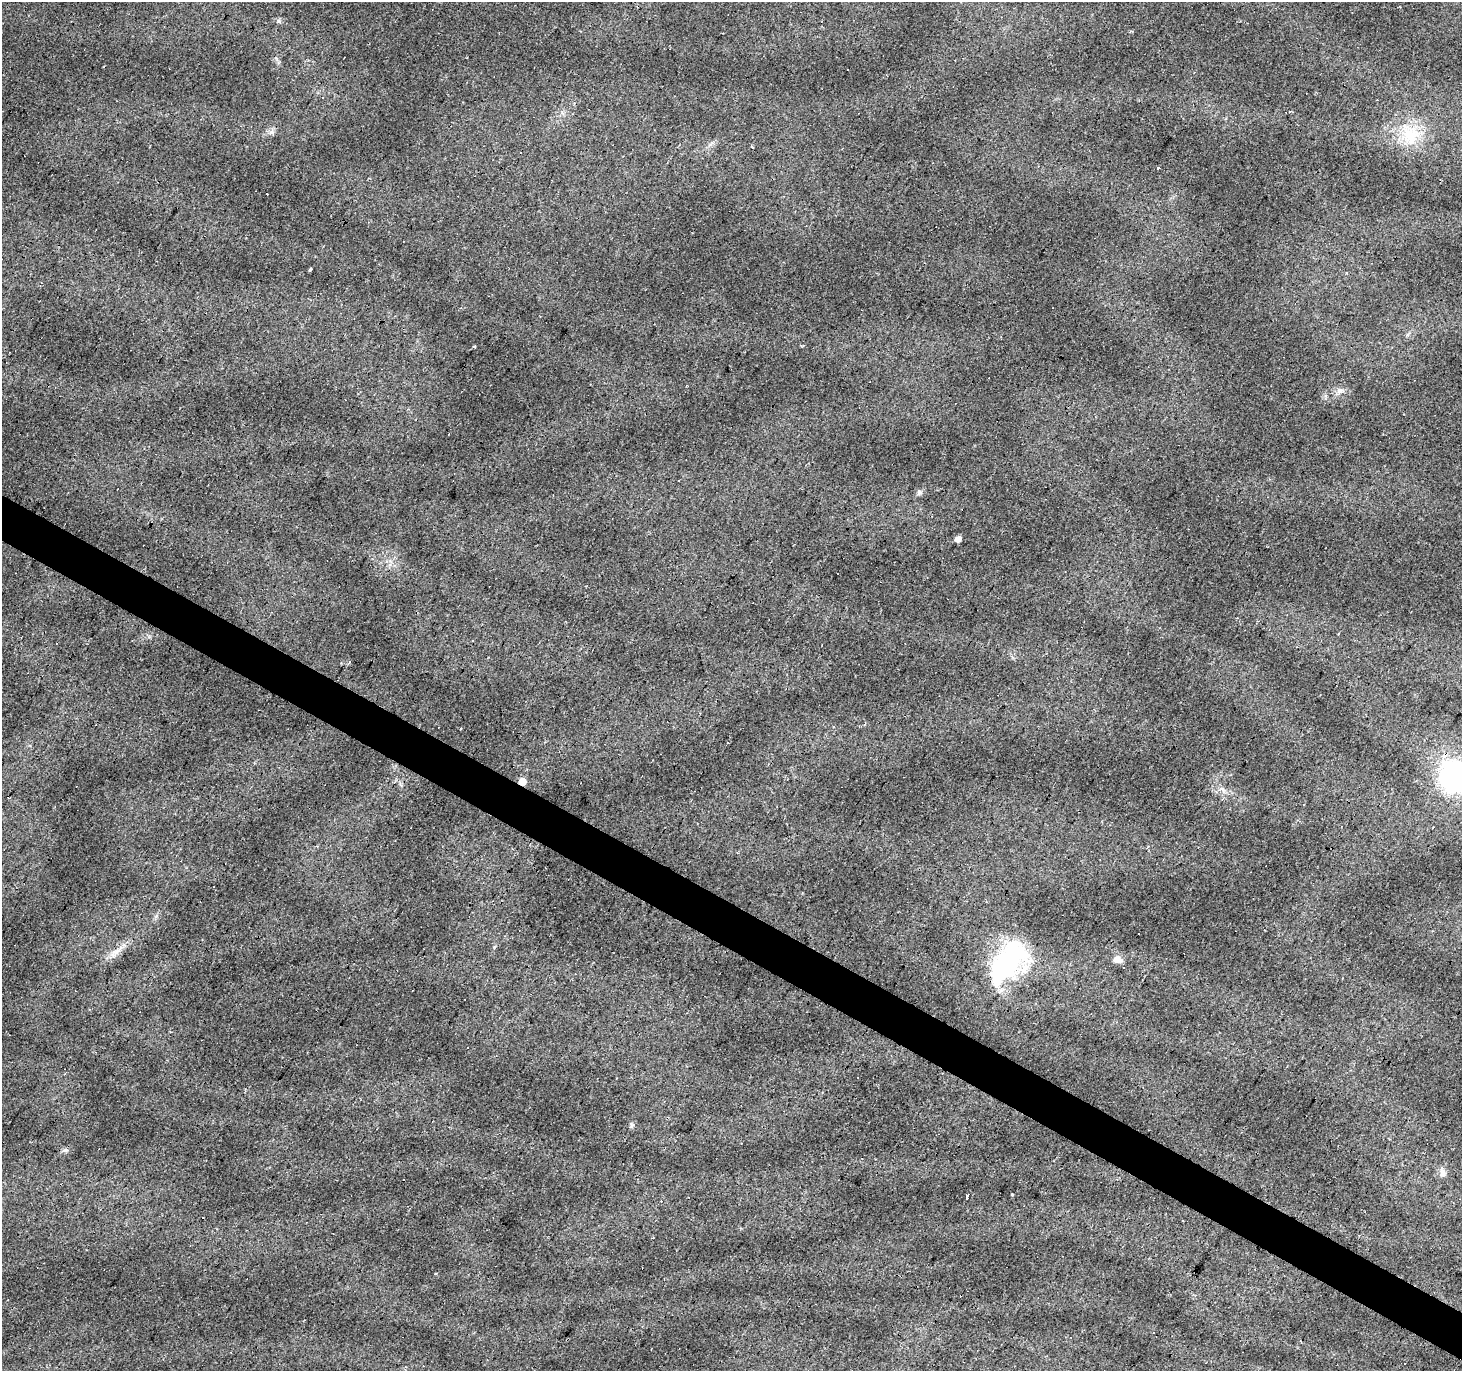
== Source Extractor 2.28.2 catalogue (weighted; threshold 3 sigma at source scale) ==
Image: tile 6 of 4 x 4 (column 2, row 2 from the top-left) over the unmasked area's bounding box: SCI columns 1461-2920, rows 2928-4296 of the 5844 x 5921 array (HDU 1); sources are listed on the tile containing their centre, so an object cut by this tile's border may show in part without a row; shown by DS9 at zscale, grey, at full resolution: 1 PNG px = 1 image px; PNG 1464 x 1373 px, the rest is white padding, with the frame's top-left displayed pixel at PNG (2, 2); no overlay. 3% of this frame is shown black and not used: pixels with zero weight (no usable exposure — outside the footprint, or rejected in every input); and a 3 px margin inside the footprint's outer edge (the drizzle kernel's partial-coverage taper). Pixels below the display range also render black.
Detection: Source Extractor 2.28.2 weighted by HDU 2 'WHT'; one run over the whole footprint, this tile lists its part. Background 0.0785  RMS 0.0079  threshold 0.0354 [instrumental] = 3 sigma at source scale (4.5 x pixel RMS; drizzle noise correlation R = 1.50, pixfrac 1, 0.0396/0.0396 arcsec/px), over >= 5 px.
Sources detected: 35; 15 cosmic-ray / hot-pixel residue — not listed; the other 20 listed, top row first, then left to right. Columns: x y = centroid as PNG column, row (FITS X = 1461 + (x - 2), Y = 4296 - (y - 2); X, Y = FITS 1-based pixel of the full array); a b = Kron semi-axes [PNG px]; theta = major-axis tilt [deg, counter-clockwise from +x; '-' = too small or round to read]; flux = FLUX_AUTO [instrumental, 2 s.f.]
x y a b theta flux
1409 135 34 24 -66 34
1158 168 3 3 - 2.6
310 269 3 3 - 1.5
474 347 3 3 - 11
1340 391 10 8 3 3.9
919 492 8 7 - 2
958 539 5 5 - 5.6
1453 777 22 19 -76 140
522 781 5 5 - 9.6
1223 790 10 4 -56 2.4
737 852 4 2 - 0.76
115 952 17 7 34 6.8
1117 959 11 8 -14 4.6
1008 962 57 27 54 95
1442 1173 13 7 -86 3.7
1013 1194 3 2 - 1.6
967 1196 4 3 - 15
1359 1235 3 3 - 6.7
436 1274 3 2 - 1.6
1404 1363 3 3 - 1.2
Overlapping masked pixels (flux is a lower limit): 1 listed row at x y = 522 781
Isophote crosses this tile's border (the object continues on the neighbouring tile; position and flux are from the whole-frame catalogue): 1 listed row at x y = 1453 777
Unlisted compact peaks at least as high as the median listed source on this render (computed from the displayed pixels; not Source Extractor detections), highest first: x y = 278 21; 632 1125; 271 132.